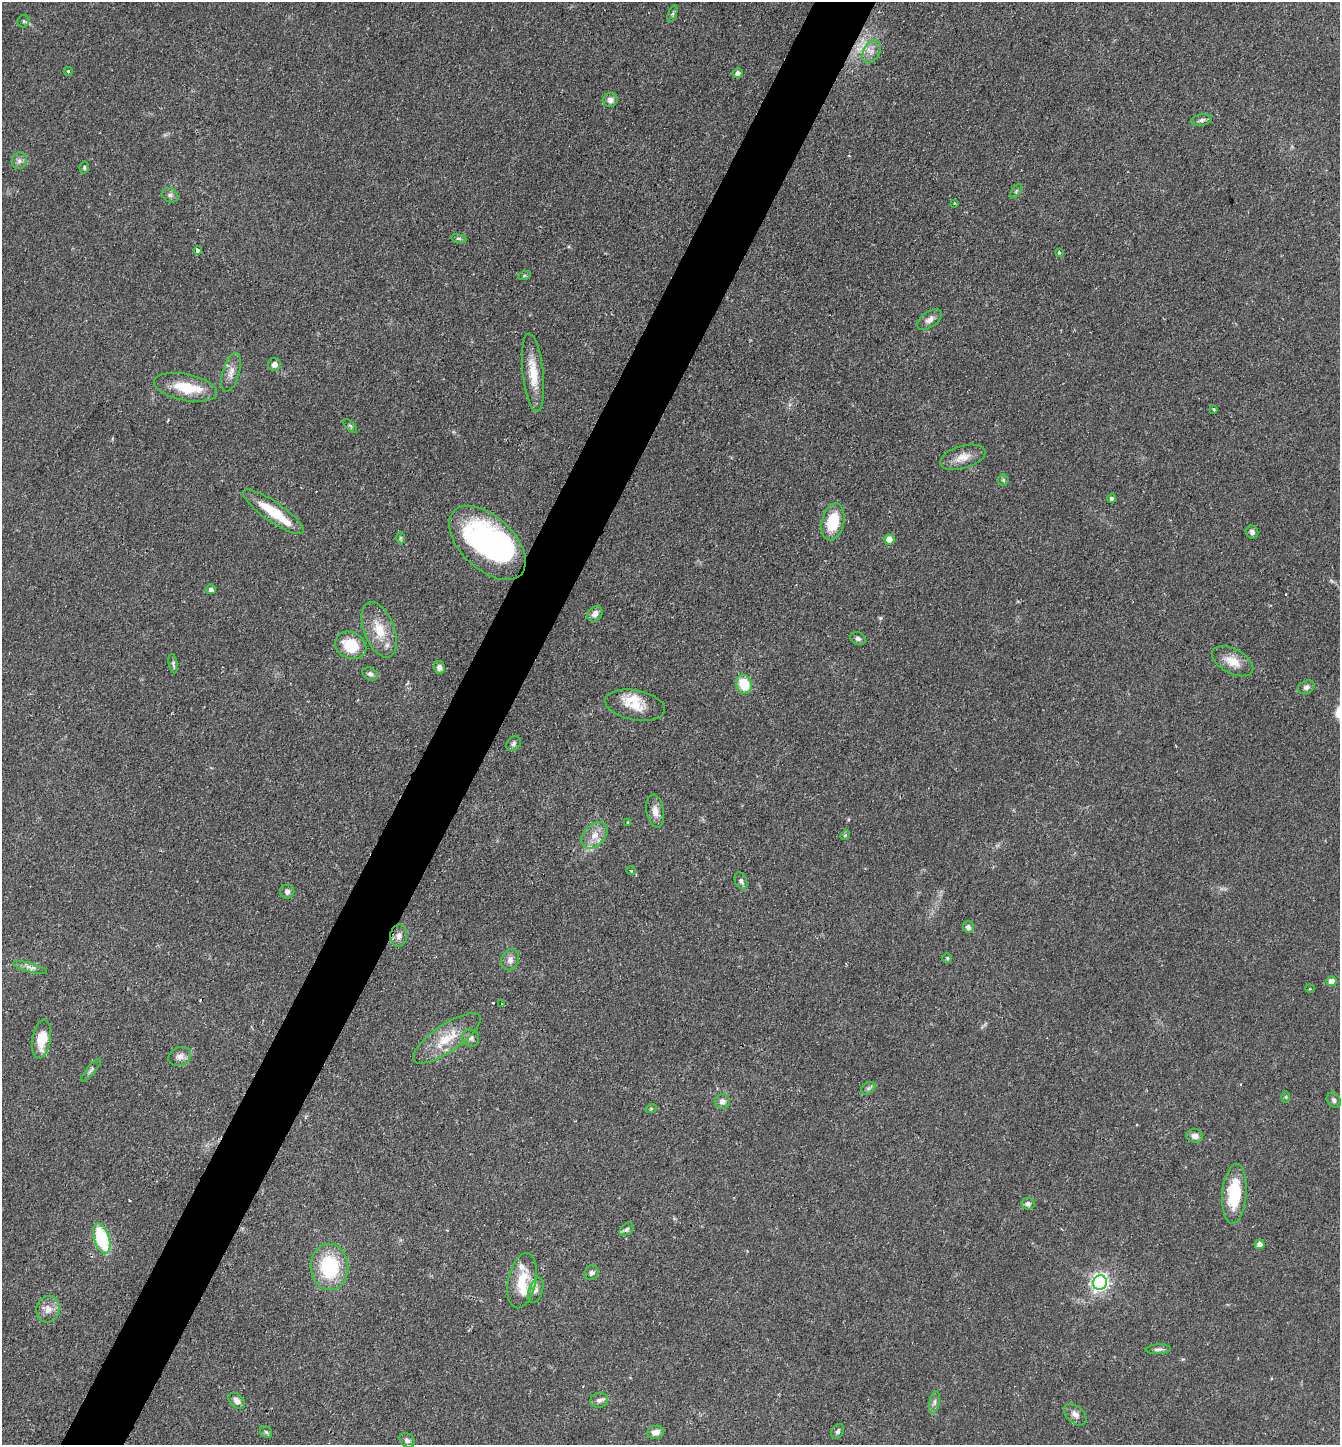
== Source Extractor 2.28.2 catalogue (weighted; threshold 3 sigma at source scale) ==
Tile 7 of 4 x 4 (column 3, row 2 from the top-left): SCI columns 2824-4161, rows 2890-4332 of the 5783 x 5776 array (HDU 1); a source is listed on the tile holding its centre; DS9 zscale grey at full resolution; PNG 1342 x 1447 px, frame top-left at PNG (2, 2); each listed source drawn as its Kron ellipse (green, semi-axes under 4 px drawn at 4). Shown black and unused: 5% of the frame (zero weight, under 2 of 3 exposures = <1% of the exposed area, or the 3 px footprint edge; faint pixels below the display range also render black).
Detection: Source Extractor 2.28.2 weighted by HDU 2 'WHT'; one run over the whole footprint, this tile lists its part. Background 0.0527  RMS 0.005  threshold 0.0226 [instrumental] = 3 sigma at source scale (4.5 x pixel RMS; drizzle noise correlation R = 1.50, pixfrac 1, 0.05/0.05 arcsec/px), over >= 5 px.
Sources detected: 100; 2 inside a brighter object's white glare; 2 cosmic-ray / hot-pixel residue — neither listed nor drawn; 5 inside a brighter listed object's ellipse — not listed separately; the other 91 listed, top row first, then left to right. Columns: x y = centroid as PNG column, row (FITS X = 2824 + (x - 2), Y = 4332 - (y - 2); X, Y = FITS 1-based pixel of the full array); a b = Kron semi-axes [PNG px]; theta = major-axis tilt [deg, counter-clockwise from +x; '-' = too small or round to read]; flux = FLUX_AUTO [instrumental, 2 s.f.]
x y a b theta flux
673 14 8 4 71 0.88
23 21 6 5 - 0.9
871 52 12 8 63 3.3
68 71 4 4 - 0.68
737 73 5 5 - 1.7
610 100 7 7 - 2.4
1202 120 11 5 10 1.6
19 161 8 7 - 1.9
84 168 6 4 79 0.84
1016 191 8 4 54 0.91
170 195 8 7 - 1.6
955 203 3 2 - 0.62
459 238 8 4 -9 0.84
198 250 4 3 - 9.1
1059 252 3 3 - 0.84
524 276 6 4 19 0.65
929 320 14 7 36 3.1
274 364 6 6 - 2.9
231 372 20 8 74 4.4
533 372 39 10 -84 12
185 387 32 13 -11 16
1214 409 3 3 - 0.96
350 426 8 3 -45 0.75
963 457 23 11 16 6.3
1003 480 6 5 - 0.76
1112 498 4 4 - 1.3
273 512 36 10 -35 18
833 522 18 11 76 17
1252 532 6 6 - 1.9
400 538 6 4 89 0.79
889 539 5 5 - 8.4
487 543 46 26 -43 110
211 589 5 4 - 1.4
595 614 8 6 46 3
379 630 29 15 -69 13
858 639 8 6 -24 1.4
351 645 16 13 -26 16
1233 661 22 12 -28 7.8
173 664 10 4 -80 1.1
439 668 6 5 - 2.3
370 674 8 6 -29 1.4
744 684 10 7 -68 16
1306 687 8 6 27 1.8
635 705 30 15 -11 11
514 743 8 6 48 1.4
655 811 16 8 -81 4
628 822 3 3 - 0.74
595 835 15 10 45 5.9
845 835 5 4 - 0.63
631 871 5 3 - 0.52
741 881 9 5 -66 1.5
287 892 7 6 - 1.8
968 927 6 5 - 1.9
399 935 11 8 84 2.8
947 958 4 4 - 0.68
510 960 11 8 66 2.7
30 968 17 4 -15 2.3
1331 981 5 5 - 5.3
1310 989 5 3 - 0.43
502 1004 3 3 - 0.91
447 1038 40 13 34 15
470 1038 9 8 - 2.3
42 1039 19 9 81 11
180 1056 12 9 27 3.1
91 1070 14 4 50 1.3
868 1088 8 5 31 1.1
1286 1097 6 4 -89 0.59
1334 1100 8 6 -51 1.5
722 1101 8 7 - 2.7
651 1109 6 3 19 0.62
1195 1136 8 7 - 2.5
1234 1194 30 12 86 24
1028 1204 6 6 - 1.5
626 1229 8 5 40 1.2
102 1238 15 8 -72 33
1259 1244 5 5 - 2.5
330 1267 23 19 -87 34
592 1273 7 6 - 1.7
522 1281 28 14 78 14
1100 1283 7 7 - 170
536 1290 13 7 71 2.3
48 1309 13 11 77 4.7
1158 1349 12 4 3 1.6
599 1400 9 7 15 1.8
237 1401 10 6 -42 2.6
934 1402 11 5 77 1.7
1075 1414 13 8 -43 3.1
838 1431 8 6 57 1.3
266 1432 7 5 -44 1
656 1432 8 6 18 3.1
407 1440 8 6 -42 1.5